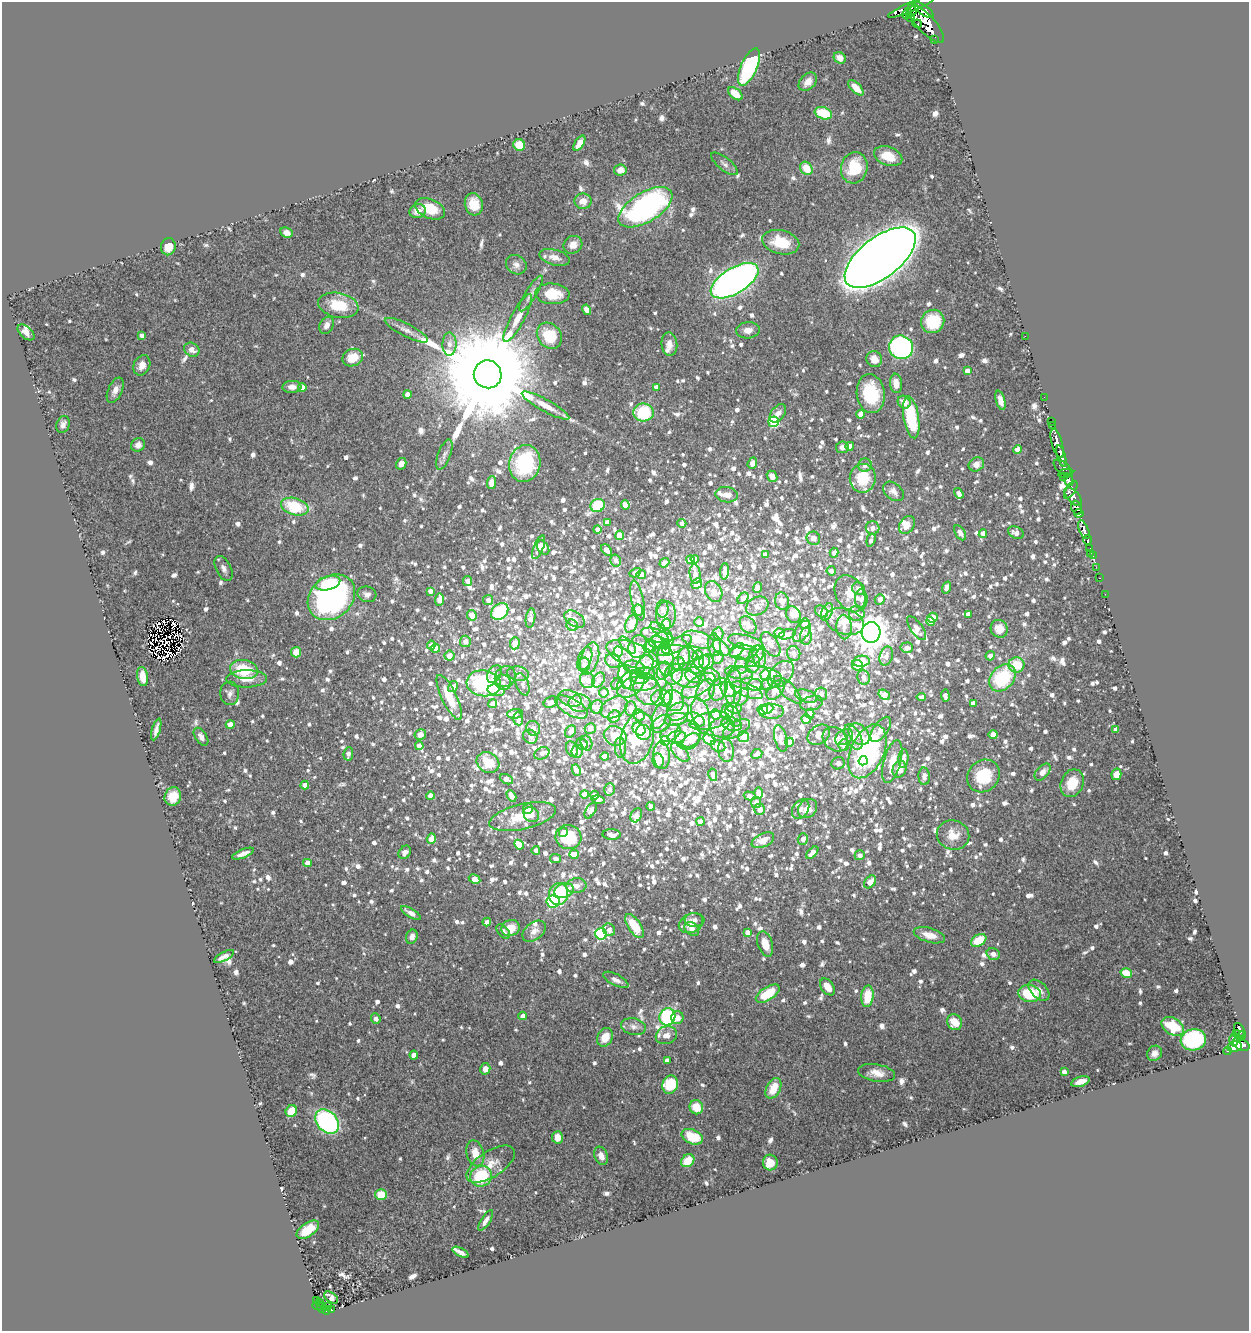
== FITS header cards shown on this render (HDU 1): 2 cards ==
NAXIS1  =                 1247
NAXIS2  =                 1329

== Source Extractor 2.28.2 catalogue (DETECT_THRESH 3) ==
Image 1247 x 1329 px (HDU 1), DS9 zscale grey, 1 PNG px = 1 image px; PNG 1251 x 1333 px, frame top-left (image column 1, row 1329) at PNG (2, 2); each listed source drawn as its Kron ellipse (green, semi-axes under 4 px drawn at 4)
Background 0.726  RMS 0.029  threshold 0.0867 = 3 sigma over >= 5 px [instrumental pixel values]
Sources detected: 1852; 12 with non-positive FLUX_AUTO (blend fragments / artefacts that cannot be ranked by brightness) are neither listed nor drawn; of the other 1840, the 500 brightest by FLUX_AUTO listed and drawn (1340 fainter detections omitted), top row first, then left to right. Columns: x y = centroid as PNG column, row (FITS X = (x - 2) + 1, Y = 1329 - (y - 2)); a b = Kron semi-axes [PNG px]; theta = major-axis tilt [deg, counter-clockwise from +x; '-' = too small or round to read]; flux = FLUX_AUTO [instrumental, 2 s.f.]
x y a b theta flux
911 7 25 5 23 1900
924 10 11 5 -34 1100
912 11 7 4 46 590
907 13 6 4 61 370
911 18 4 3 - 88
917 24 5 3 - 270
926 24 25 8 -47 2900
935 40 4 3 - 94
840 58 6 5 - 11
749 67 20 8 66 240
808 82 11 7 45 15
856 88 10 5 -46 19
735 94 8 5 -38 27
823 113 9 6 -19 76
579 143 8 4 58 18
519 145 6 5 - 34
888 156 14 9 -19 43
725 164 16 6 -38 9.8
806 168 7 5 -56 39
854 168 16 13 76 84
620 170 6 5 - 15
583 201 8 8 - 19
474 204 11 9 -75 32
645 207 30 15 31 600
430 209 16 9 -22 55
417 211 8 7 - 17
286 233 6 5 - 10
781 242 19 12 -13 64
573 245 9 8 - 21
168 247 8 7 - 27
554 257 15 7 -15 18
880 258 42 20 38 6600
516 265 11 9 -36 13
735 281 27 13 31 1400
531 294 20 5 58 12
552 294 17 10 -3 58
338 305 20 12 -12 64
587 310 5 4 - 13
518 318 27 7 62 30
933 321 12 11 - 87
327 325 9 6 62 11
406 330 24 6 -27 17
748 330 12 8 5 15
26 332 10 5 -42 14
142 336 4 4 - 9.9
549 336 14 11 -52 73
1025 336 2 2 - 35
449 344 11 7 88 14
669 344 12 8 -84 14
901 347 12 11 - 380
192 350 8 6 -31 14
353 358 10 8 23 40
874 359 8 7 - 23
142 365 10 8 64 18
967 371 4 4 - 15
488 374 14 13 - 78000
896 383 9 6 -84 16
292 387 9 6 2 14
656 387 4 4 - 12
302 388 4 4 - 18
115 390 13 7 66 16
407 394 4 4 - 15
871 394 19 14 -83 100
1044 397 2 2 - 15
1000 400 10 4 -74 13
904 402 7 6 - 20
545 405 27 6 -29 27
643 412 10 9 - 99
778 413 10 6 52 13
861 414 4 4 - 19
911 417 21 7 -81 130
1051 421 2 2 - 14
774 422 5 5 - 140
63 425 9 6 70 9.8
1053 425 3 2 - 34
1057 443 15 5 -74 1300
138 445 7 6 - 13
850 446 4 4 - 18
842 447 6 6 - 11
1017 449 4 4 - 19
444 455 16 6 69 11
1061 456 11 3 -74 1400
525 463 18 15 78 170
752 463 6 4 71 12
401 464 6 5 - 15
976 464 8 6 32 18
865 465 7 6 - 10
1062 467 10 5 -40 220
1066 473 7 3 12 170
772 476 6 5 - 13
1064 477 3 2 - 75
863 478 14 13 - 66
1069 480 6 4 -68 460
491 483 6 4 84 16
1071 490 10 4 56 490
893 491 12 8 -39 12
959 493 6 4 -57 10
727 495 11 7 -7 16
1073 497 11 5 -48 730
598 505 7 6 - 98
625 505 5 4 - 20
295 507 14 8 -15 99
1077 508 7 5 -67 940
1079 513 4 3 - 530
607 522 4 4 - 13
682 523 4 4 - 10
907 525 10 7 55 21
873 528 7 6 - 12
597 530 4 4 - 10
1084 530 10 4 -67 390
960 533 8 5 -59 11
1016 533 8 5 -25 13
983 534 4 4 - 15
620 535 4 4 - 34
813 538 7 6 - 10
871 540 7 3 74 9.3
1087 540 5 4 - 250
539 547 12 5 68 14
543 548 8 5 -57 32
1089 548 4 2 - 100
607 550 7 4 -48 16
834 553 5 4 - 13
1090 553 3 2 - 12
765 555 4 4 - 13
1093 556 3 2 - 32
695 559 4 4 - 13
616 560 6 5 - 10
690 560 4 4 - 22
664 563 5 4 - 18
1096 567 2 2 - 11
224 568 13 7 -63 10
725 571 8 4 87 14
831 571 4 4 - 9.3
635 573 6 4 29 10
695 574 10 5 -82 11
641 575 4 4 - 16
1100 578 3 2 - 15
468 581 5 4 - 12
328 583 13 7 15 80
697 584 6 4 46 27
947 587 6 4 73 12
757 588 5 4 - 12
858 589 7 6 - 12
430 591 4 4 - 9.6
714 591 11 8 -65 15
367 594 9 7 -15 9.7
850 594 19 14 -62 37
1105 594 2 2 - 9.2
331 597 26 20 40 520
743 598 6 4 50 11
861 599 10 6 -89 11
880 599 5 5 - 9.7
440 600 6 4 85 21
488 600 5 5 - 9.8
638 600 20 6 -78 12
782 601 9 7 -80 17
757 606 12 8 28 9.7
663 609 8 6 90 9.9
638 610 6 5 - 14
500 611 9 7 45 150
821 611 7 5 -35 13
827 612 9 5 66 13
857 613 8 7 - 15
968 614 4 4 - 9.4
472 615 5 4 - 27
666 615 14 10 87 17
793 615 8 7 - 13
531 618 10 5 82 18
932 618 5 4 - 33
575 619 11 7 -34 9.7
844 621 20 12 -17 37
699 622 5 5 - 9.3
931 622 4 4 - 14
804 623 5 5 - 9.3
631 624 9 6 70 35
572 625 6 5 - 9.2
666 625 6 4 76 26
748 625 10 7 -49 12
844 627 12 7 -87 12
917 628 14 6 -54 10
999 629 9 8 - 23
662 631 13 5 -38 9.6
802 631 12 7 55 11
871 632 10 9 - 3200
779 633 5 4 - 19
718 634 6 5 - 11
787 634 9 4 16 10
655 635 14 6 -17 13
806 636 9 6 90 14
663 640 10 8 2 15
698 640 16 8 -16 26
465 641 6 5 - 17
655 642 7 5 6 13
746 642 18 7 -14 21
515 643 6 5 - 18
770 644 14 7 -57 14
431 645 4 4 - 11
627 645 10 5 -45 9.5
666 645 4 4 - 23
714 645 11 6 -83 14
638 646 11 9 70 12
675 646 19 6 26 17
650 647 6 6 - 17
435 648 4 4 - 20
721 648 10 6 -40 20
907 648 6 5 - 12
666 649 4 4 - 21
737 650 8 5 45 13
296 652 5 5 - 21
618 652 5 4 - 52
743 652 14 7 4 11
794 653 7 6 - 11
632 654 27 12 -20 54
756 654 9 7 63 11
673 655 24 10 -1 22
449 656 5 5 - 18
886 656 9 6 75 15
990 656 5 4 - 10
718 657 6 5 - 10
759 657 11 6 -78 15
585 658 12 6 70 13
589 659 17 9 73 22
665 659 17 8 -85 19
684 659 11 6 85 14
698 659 9 5 -83 14
613 661 8 7 - 9.9
861 661 8 5 9 44
706 662 8 7 - 9.7
678 664 7 6 - 14
700 664 11 6 40 18
753 664 9 6 73 18
584 665 7 6 - 9.4
645 665 11 7 58 21
741 665 8 6 -78 12
857 665 6 5 - 19
1016 665 8 7 - 57
634 667 11 6 -11 10
244 669 14 9 -9 84
663 671 9 6 68 9.2
645 673 9 6 -2 12
739 673 14 6 -8 15
494 674 9 6 59 15
518 674 11 7 -11 10
674 674 10 9 - 11
781 674 16 10 45 17
694 675 8 7 - 12
766 675 5 5 - 95
143 676 9 5 -81 28
505 677 11 10 - 11
625 677 12 6 -77 18
712 677 10 6 -49 13
864 677 7 6 - 12
640 678 9 6 -10 21
755 678 27 12 -2 34
1002 678 15 11 48 130
247 679 20 8 1 26
686 679 14 8 -15 21
587 680 8 7 - 34
598 680 8 5 58 14
503 682 8 7 - 9.6
484 683 17 13 -7 190
522 684 11 6 -70 9.4
617 684 6 5 - 9.2
631 684 16 11 43 18
640 684 17 7 1 13
767 684 6 5 - 9.3
755 685 7 5 10 9.4
698 686 19 8 33 19
453 687 6 4 60 12
733 688 20 8 88 20
647 689 16 13 -67 17
719 689 12 8 63 17
728 689 8 6 -52 22
496 690 9 6 -12 27
706 690 12 8 64 13
747 690 17 6 -21 12
776 690 11 7 51 17
788 690 18 7 -45 12
230 693 12 9 -87 10
604 693 5 4 - 15
821 694 6 6 - 10
667 695 12 5 83 13
884 695 6 4 -34 30
806 696 11 6 -18 12
945 696 6 4 -86 11
449 697 24 7 -64 44
741 697 9 6 56 14
921 697 4 4 - 9.8
570 698 12 7 -19 14
661 698 10 8 10 18
674 700 11 9 -55 18
551 702 7 5 25 10
579 703 11 8 -2 18
812 703 11 7 15 12
973 703 4 4 - 9.6
493 704 4 4 - 15
571 707 18 8 -30 28
597 707 7 6 - 12
614 707 14 9 28 23
631 708 7 5 86 10
734 708 7 5 -4 11
767 709 6 5 - 10
763 710 5 5 - 43
727 711 8 6 81 18
771 711 12 7 2 12
678 712 11 8 27 31
515 714 8 5 4 17
716 714 5 4 - 9.4
810 714 5 4 - 10
639 715 6 5 - 10
660 716 14 7 71 10
701 716 18 9 -77 31
733 716 12 6 -66 9.5
614 717 6 5 - 20
518 719 7 5 -88 12
676 719 11 6 11 11
696 719 10 6 -28 72
806 719 5 4 - 24
709 721 20 8 12 18
661 724 11 7 37 13
732 724 10 6 -15 10
230 725 4 4 - 25
722 727 12 10 -3 25
533 728 7 6 - 13
590 728 5 5 - 12
156 729 11 4 74 11
639 729 7 5 -44 13
736 729 15 7 28 12
881 729 14 7 54 26
1116 729 4 4 - 12
571 731 6 5 - 11
643 732 8 7 - 17
670 733 11 7 32 13
420 734 6 5 - 13
859 734 12 9 -47 44
688 735 15 13 69 34
819 735 12 8 36 21
993 735 4 4 - 32
615 736 11 9 -22 32
201 737 10 5 -56 11
530 737 8 6 -41 9.8
677 737 9 5 9 17
743 737 5 5 - 33
844 737 10 7 36 12
853 737 14 7 -61 19
637 738 26 16 76 72
781 738 13 6 -76 15
835 739 14 11 -38 22
691 740 9 6 34 14
709 740 7 4 -28 77
665 741 5 4 - 37
790 742 4 4 - 16
586 743 8 5 -74 9.7
582 744 6 5 - 10
844 745 6 5 - 23
419 746 4 4 - 15
718 746 7 5 -27 12
620 748 10 5 -88 12
572 749 8 5 -64 18
726 750 11 8 -84 15
577 751 6 5 - 10
867 751 28 16 66 410
680 752 12 6 -47 9.7
542 753 8 5 25 9.2
348 754 7 4 83 9.6
757 754 5 5 - 11
662 755 13 8 -86 30
605 757 4 4 - 20
903 759 9 5 84 14
658 761 7 6 - 11
863 761 5 4 - 38
488 762 12 10 -31 46
892 762 22 8 74 32
838 763 7 6 - 9.8
900 769 8 6 70 25
576 770 6 4 -63 13
1043 772 10 6 48 12
1116 774 6 5 - 17
713 775 6 4 -79 11
924 776 9 5 -88 11
983 776 17 15 46 77
506 779 7 4 -26 13
1072 783 14 11 67 44
305 785 4 4 - 17
610 789 6 5 - 9.2
758 793 5 4 - 12
585 794 4 4 - 21
594 795 4 4 - 9.5
173 796 9 8 - 29
430 796 4 4 - 16
511 796 6 4 -60 15
750 796 6 4 -15 10
598 799 7 4 -12 10
756 803 5 5 - 11
651 806 4 4 - 9.6
807 808 11 8 46 20
528 809 5 5 - 25
760 809 5 5 - 14
801 809 10 7 55 9.3
591 810 9 5 58 9.5
531 814 8 7 - 15
636 815 7 5 63 9.2
523 817 34 12 13 65
700 821 4 4 - 21
563 832 5 4 - 12
612 835 9 5 -3 14
953 835 16 14 -21 29
568 837 13 12 - 87
431 838 5 4 - 19
803 839 6 5 - 13
763 840 12 6 25 25
519 845 5 4 - 21
536 850 4 4 - 11
405 852 7 5 53 9.8
812 853 7 4 45 23
243 854 11 4 22 14
574 854 5 4 - 33
860 855 5 5 - 10
556 858 5 4 - 9.4
307 863 4 4 - 14
475 879 6 4 -29 18
870 882 7 5 47 18
576 886 10 7 8 14
564 890 10 7 19 41
558 894 11 9 78 92
553 901 6 6 - 210
411 913 11 4 -31 11
695 920 10 7 -1 12
487 922 4 4 - 12
691 923 12 9 25 14
634 926 14 6 -56 56
511 928 9 8 - 25
692 929 8 6 -40 22
609 930 6 5 - 12
534 931 13 8 37 14
503 932 8 5 -48 11
747 932 4 4 - 11
601 934 6 5 - 250
929 935 16 7 -16 22
412 937 7 5 67 11
979 940 8 5 32 48
765 944 13 7 -72 25
993 954 7 5 -18 12
224 956 11 4 28 9.9
1126 973 6 4 -16 42
616 980 14 5 -27 11
827 987 9 6 -54 24
1039 990 12 7 -46 15
768 994 13 6 32 68
1030 994 11 8 -10 90
867 996 11 6 84 49
523 1016 4 4 - 17
667 1017 9 7 60 260
677 1017 6 6 - 17
376 1019 5 4 - 9.9
954 1022 8 7 - 36
1173 1026 12 8 -30 67
633 1027 12 8 -14 12
1240 1030 7 4 -55 300
1236 1033 3 2 - 21
666 1035 11 8 20 17
1241 1036 4 3 - 170
605 1037 10 7 61 30
1193 1040 13 10 10 150
1234 1040 6 2 -81 92
1241 1044 9 5 -28 850
1234 1046 7 5 13 320
1227 1051 4 3 - 27
1154 1053 8 7 - 11
414 1055 4 4 - 27
667 1060 4 4 - 9.9
485 1069 6 5 - 13
1064 1072 4 4 - 11
877 1073 18 8 -9 23
1080 1082 9 5 17 16
670 1085 9 8 - 59
773 1088 11 7 63 43
696 1107 7 6 - 36
291 1111 6 5 - 47
327 1122 14 10 -48 320
557 1137 6 5 - 23
692 1137 11 7 -23 58
475 1153 13 8 -75 30
601 1156 9 6 -67 17
688 1161 7 5 40 39
770 1163 8 7 - 24
491 1164 27 13 33 39
481 1176 11 10 - 110
381 1194 6 5 - 44
486 1220 12 4 58 10
308 1230 13 7 34 35
460 1252 9 4 -28 10
331 1297 8 5 -35 12
316 1301 4 2 - 24
319 1302 4 3 - 24
317 1305 5 3 - 100
322 1307 5 4 - 91
327 1307 4 3 - 24
326 1310 4 3 - 96
331 1310 3 3 - 30
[1340 fainter detections neither listed nor drawn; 12 non-positive-flux detections neither listed nor drawn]